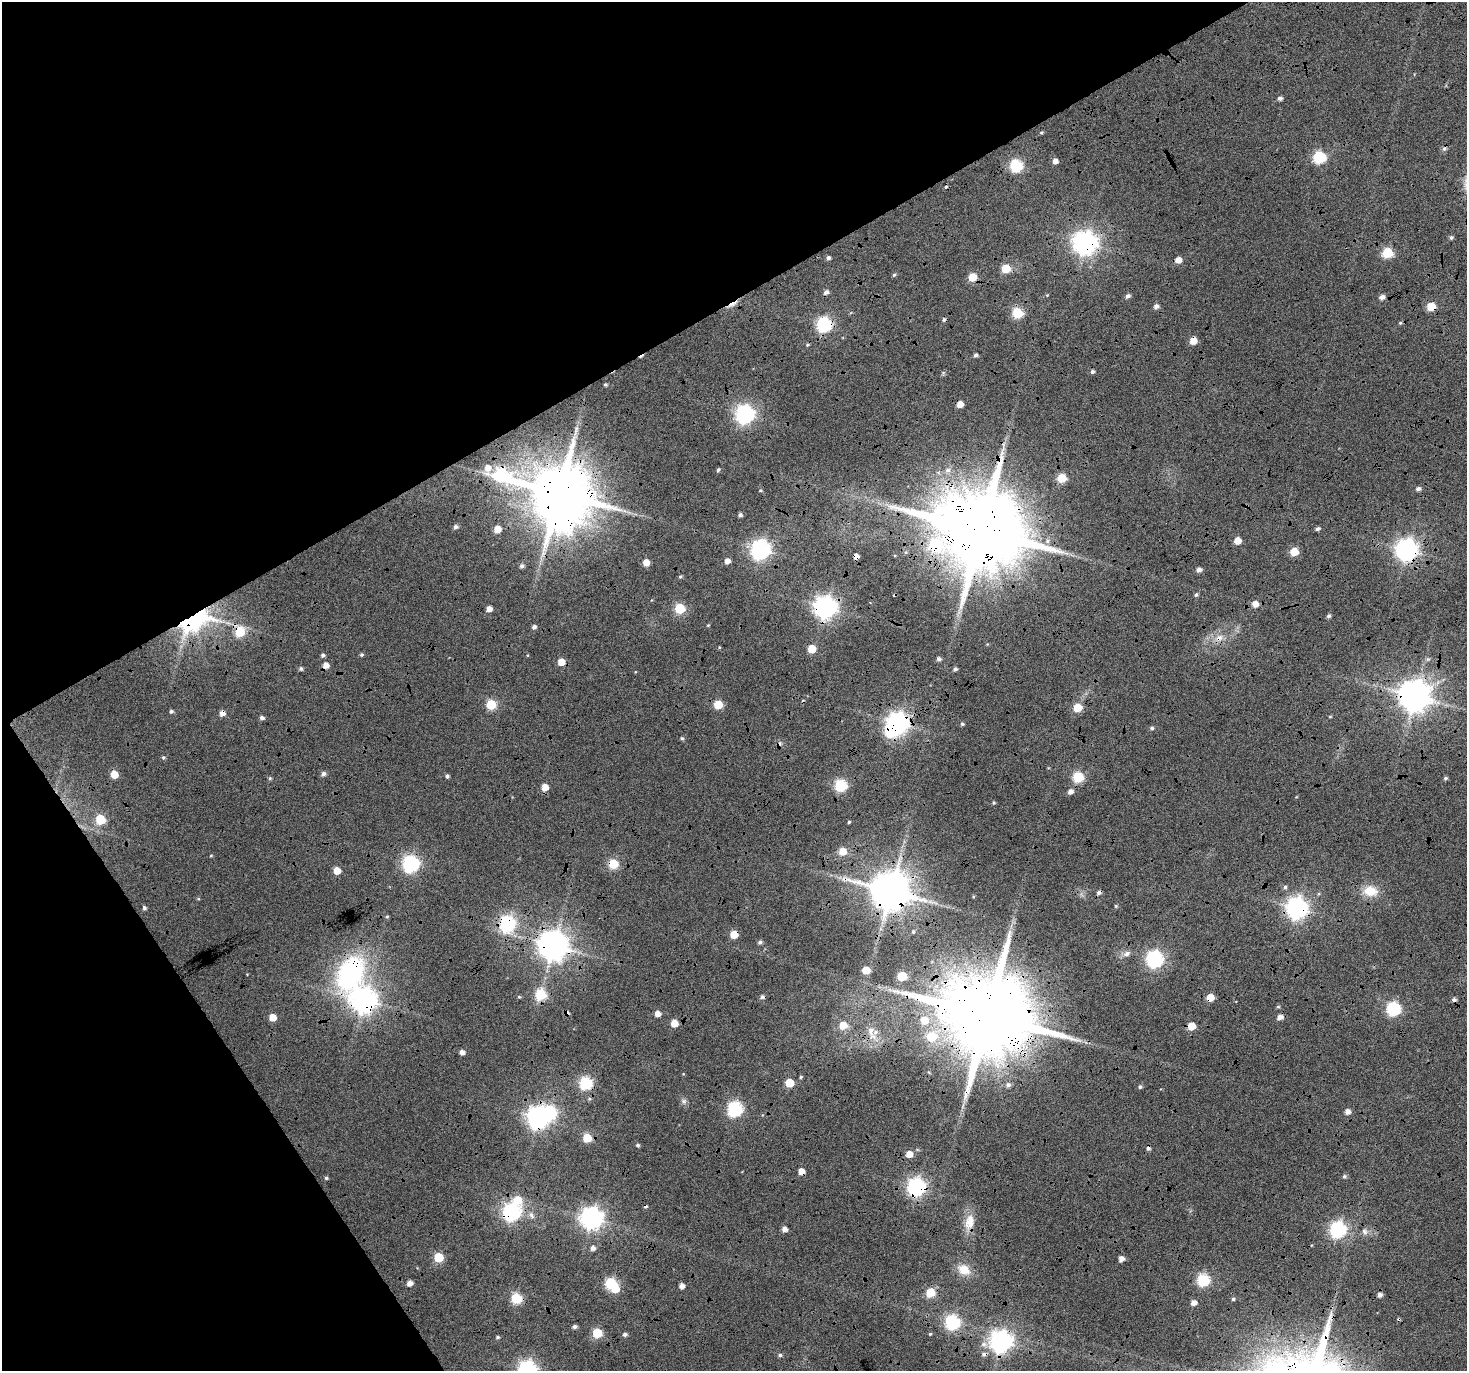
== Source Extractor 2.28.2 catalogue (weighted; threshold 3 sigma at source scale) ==
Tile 5 of 4 x 4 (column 1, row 2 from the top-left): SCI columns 8-1472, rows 2918-4286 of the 5868 x 5773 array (HDU 1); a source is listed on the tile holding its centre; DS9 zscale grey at full resolution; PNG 1469 x 1373 px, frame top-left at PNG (2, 2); no overlay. Shown black and unused: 30% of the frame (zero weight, under 4 of 12 exposures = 1% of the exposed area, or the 3 px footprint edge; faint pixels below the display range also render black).
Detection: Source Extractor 2.28.2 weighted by HDU 2 'WHT'; one run over the whole footprint, this tile lists its part. Background 0.127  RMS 0.024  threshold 0.0971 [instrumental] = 3 sigma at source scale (4.09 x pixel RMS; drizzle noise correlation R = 1.36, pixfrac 0.8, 0.0396/0.0396 arcsec/px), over >= 5 px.
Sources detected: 204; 5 inside a brighter object's white glare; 15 cosmic-ray / hot-pixel residue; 2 long thin detections or spike segments (spike, bleed or trail) — not listed; the other 182 listed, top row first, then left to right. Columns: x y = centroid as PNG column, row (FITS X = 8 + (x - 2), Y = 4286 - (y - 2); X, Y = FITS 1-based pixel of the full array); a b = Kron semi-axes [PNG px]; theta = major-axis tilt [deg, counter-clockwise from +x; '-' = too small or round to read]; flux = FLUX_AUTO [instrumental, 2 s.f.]
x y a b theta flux
1280 98 5 4 - 7
1042 133 4 3 - 2.7
1319 157 6 6 - 260
1055 161 5 4 - 13
1016 166 6 6 - 270
1451 237 5 5 - 4.1
1085 243 8 8 - 1900
1387 253 6 5 - 150
828 258 4 4 - 6
1178 260 5 5 - 19
1006 269 5 5 - 67
894 275 5 4 - 3.3
972 277 5 5 - 62
826 292 5 5 - 8.6
1127 296 6 5 - 6.9
1382 297 5 4 - 11
732 304 16 4 28 11
1156 306 5 5 - 8.8
1431 306 5 5 - 57
1017 313 6 5 - 160
1400 323 5 4 - 2.7
824 325 6 6 - 460
1193 341 5 5 - 33
807 345 5 4 - 2.8
976 355 4 4 - 5.4
1092 371 5 4 - 5.2
605 384 3 3 - 3.1
960 404 5 5 - 20
745 414 7 7 - 950
488 468 8 7 - 19
718 470 5 4 - 3.4
948 470 8 6 41 8.9
1062 478 5 5 - 73
1418 489 6 5 - 6.7
760 490 5 3 - 2.5
559 493 15 13 6 19000
740 515 5 4 - 5.8
455 527 5 5 - 6.1
497 529 5 5 - 29
1318 529 5 4 - 5.6
981 530 26 20 12 41000
1237 541 5 5 - 33
761 550 7 7 - 1000
1407 550 8 7 - 1600
1294 551 5 5 - 49
856 556 4 4 - 18
727 561 5 5 - 15
646 562 5 5 - 33
522 566 5 5 - 6.4
1199 569 5 5 - 9.2
680 577 5 5 - 3.3
1196 595 5 4 - 4.1
1255 604 6 6 - 19
825 607 8 8 - 1600
680 608 6 6 - 140
489 609 5 4 - 14
1329 616 5 4 - 5.2
194 620 32 17 25 380
708 625 4 3 - 1.9
534 627 5 5 - 6.6
240 632 7 6 - 110
1219 638 13 9 14 20
812 649 5 5 - 49
323 655 5 4 - 5.1
361 655 5 4 - 3.5
939 659 5 5 - 6.6
1428 659 6 5 - 4.2
561 662 5 5 - 30
326 665 5 5 - 17
301 669 5 5 - 4.3
955 669 5 4 - 4.9
1414 696 9 9 - 4200
491 704 5 5 - 110
718 705 5 5 - 73
1077 707 5 5 - 57
171 711 5 5 - 4.2
222 713 5 5 - 15
1330 717 5 3 - 2
262 718 5 4 - 7.1
898 723 8 7 - 1400
962 724 4 4 - 3.5
1152 728 5 5 - 4.1
682 738 5 4 - 3.3
163 757 5 5 - 3.5
114 774 5 5 - 40
323 774 5 5 - 7.5
447 776 5 4 - 4.7
1078 777 6 5 - 150
270 778 5 4 - 3.2
1445 778 5 4 - 3.8
841 785 6 6 - 250
545 787 5 5 - 29
1070 792 6 5 - 10
994 803 5 4 - 2.5
100 819 6 6 - 110
849 822 4 3 - 2.8
842 851 6 6 - 40
211 856 5 3 - 2.1
411 864 7 7 - 650
613 864 5 5 - 130
337 871 5 5 - 32
1285 887 5 5 - 4.5
890 891 12 11 - 8000
1370 891 19 13 -5 42
198 899 5 3 - 2
1116 906 5 5 - 2.7
144 908 5 4 - 5.2
1297 908 8 7 - 1400
387 916 5 4 - 2.7
508 923 7 6 - 490
913 932 5 4 - 2.9
734 934 5 5 - 54
760 942 5 4 - 5.2
553 945 9 9 - 3600
1127 954 11 7 27 10
1155 959 7 7 - 650
866 970 5 5 - 48
351 973 38 24 76 390
902 976 5 5 - 98
540 994 6 6 - 170
1210 998 5 5 - 43
364 1000 8 8 - 2300
1278 1007 5 4 - 2.9
1394 1009 6 6 - 370
657 1014 5 5 - 16
987 1016 24 20 9 45000
273 1017 5 5 - 34
1280 1017 6 5 - 13
924 1020 7 7 - 38
674 1023 5 5 - 42
843 1025 6 5 - 45
1191 1026 5 5 - 44
871 1033 26 10 -70 34
932 1036 7 6 - 85
462 1052 4 4 - 12
801 1077 4 4 - 2.9
586 1083 6 6 - 290
790 1083 5 5 - 68
1008 1085 7 6 - 6.7
1140 1087 5 5 - 3.9
684 1101 7 7 - 6.5
735 1109 6 6 - 460
1347 1111 5 5 - 14
538 1118 9 7 -65 1400
587 1138 5 5 - 82
638 1145 4 4 - 4.1
909 1154 5 5 - 26
801 1171 5 5 - 23
1344 1176 5 5 - 4.3
326 1178 5 4 - 3.6
916 1187 7 7 - 870
512 1212 7 7 - 790
531 1215 11 6 -58 9.6
592 1218 8 8 - 1500
969 1222 21 12 77 31
785 1229 5 5 - 13
1338 1230 7 6 - 630
1364 1231 10 7 -67 8.6
593 1248 5 5 - 9.6
439 1257 6 5 - 98
1121 1259 5 4 - 14
964 1270 16 12 -32 31
1203 1280 6 6 - 260
410 1283 5 5 - 13
611 1283 6 6 - 210
682 1286 4 4 - 13
930 1292 5 5 - 100
1380 1295 5 5 - 8.5
516 1298 6 5 - 180
1233 1299 4 4 - 3.4
1194 1303 5 5 - 15
952 1322 6 6 - 380
574 1327 5 4 - 6.1
597 1333 6 5 - 110
625 1334 5 4 - 6.4
930 1334 4 4 - 2.5
497 1337 5 4 - 3.5
1001 1341 8 8 - 1400
984 1344 9 7 -14 9.9
984 1354 8 6 6 8.5
780 1355 5 4 - 4.1
527 1370 7 7 - 980
Overlapping masked pixels (flux is a lower limit): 35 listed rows (the first 20) at x y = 1085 243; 972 277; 732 304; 1431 306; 824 325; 1193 341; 559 493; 981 530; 1407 550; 856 556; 825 607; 194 620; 240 632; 1219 638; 1414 696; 222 713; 898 723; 613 864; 890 891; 1297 908
Isophote crosses this tile's border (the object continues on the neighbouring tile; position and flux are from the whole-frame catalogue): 1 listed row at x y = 527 1370